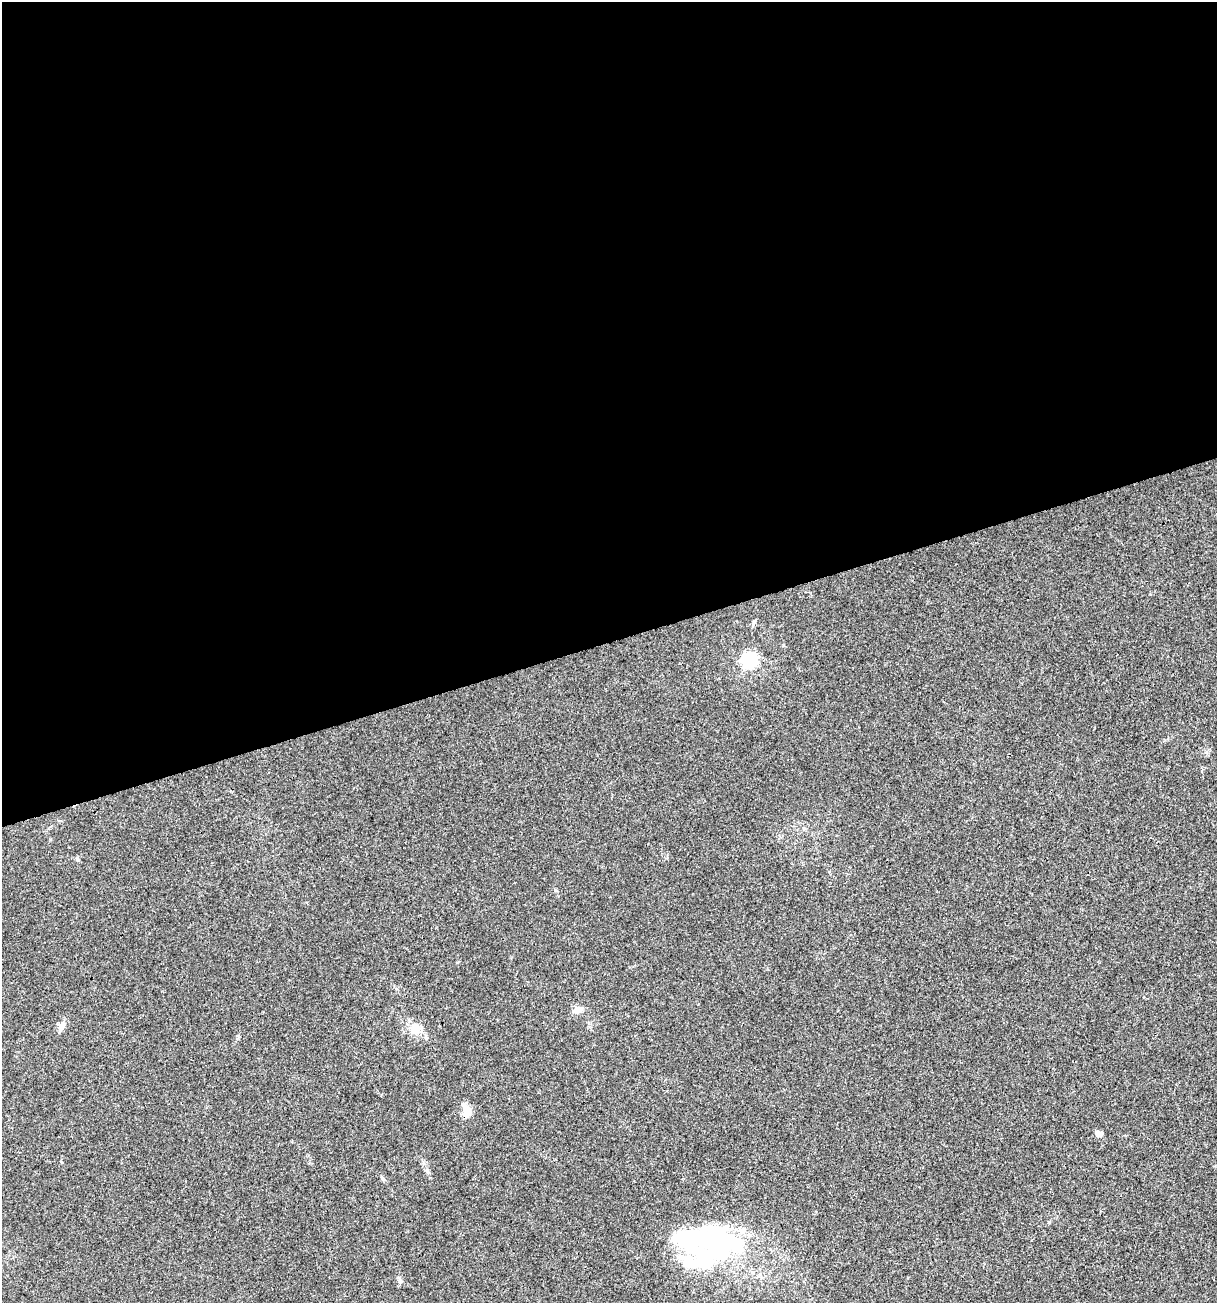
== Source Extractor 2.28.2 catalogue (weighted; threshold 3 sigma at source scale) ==
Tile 2 of 4 x 4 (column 2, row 1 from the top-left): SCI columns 1317-2531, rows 3905-5205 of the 5012 x 5207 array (HDU 1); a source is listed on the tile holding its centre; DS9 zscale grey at full resolution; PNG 1219 x 1305 px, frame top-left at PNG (2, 2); no overlay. Shown black and unused: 49% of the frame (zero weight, under 3 of 4 exposures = <1% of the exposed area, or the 3 px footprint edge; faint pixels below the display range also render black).
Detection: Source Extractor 2.28.2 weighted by HDU 2 'WHT'; one run over the whole footprint, this tile lists its part. Background 0.00318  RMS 0.0027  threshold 0.0121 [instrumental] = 3 sigma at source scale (4.5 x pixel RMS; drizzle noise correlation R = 1.50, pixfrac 1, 0.0396/0.0396 arcsec/px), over >= 5 px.
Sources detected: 15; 2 inside a brighter object's white glare — not listed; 3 inside a brighter listed object's ellipse — not listed separately; the other 10 listed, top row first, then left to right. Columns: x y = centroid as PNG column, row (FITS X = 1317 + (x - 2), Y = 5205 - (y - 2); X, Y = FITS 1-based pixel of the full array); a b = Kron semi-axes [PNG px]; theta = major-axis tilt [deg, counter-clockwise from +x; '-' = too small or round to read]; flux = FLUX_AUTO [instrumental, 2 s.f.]
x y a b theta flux
754 622 8 4 55 0.48
749 660 6 6 - 70
77 859 5 5 - 0.48
578 1010 11 7 21 2.2
61 1027 9 7 76 1.7
415 1029 16 14 -22 3.6
466 1108 19 9 -48 2.5
1098 1134 7 5 -37 1.7
714 1241 59 36 -49 39
400 1281 7 4 -45 0.53
Overlapping masked pixels (flux is a lower limit): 1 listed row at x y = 466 1108
Unlisted compact peaks at least as high as the median listed source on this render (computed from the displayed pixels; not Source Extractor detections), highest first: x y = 382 1178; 555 890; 427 1170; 457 962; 783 645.